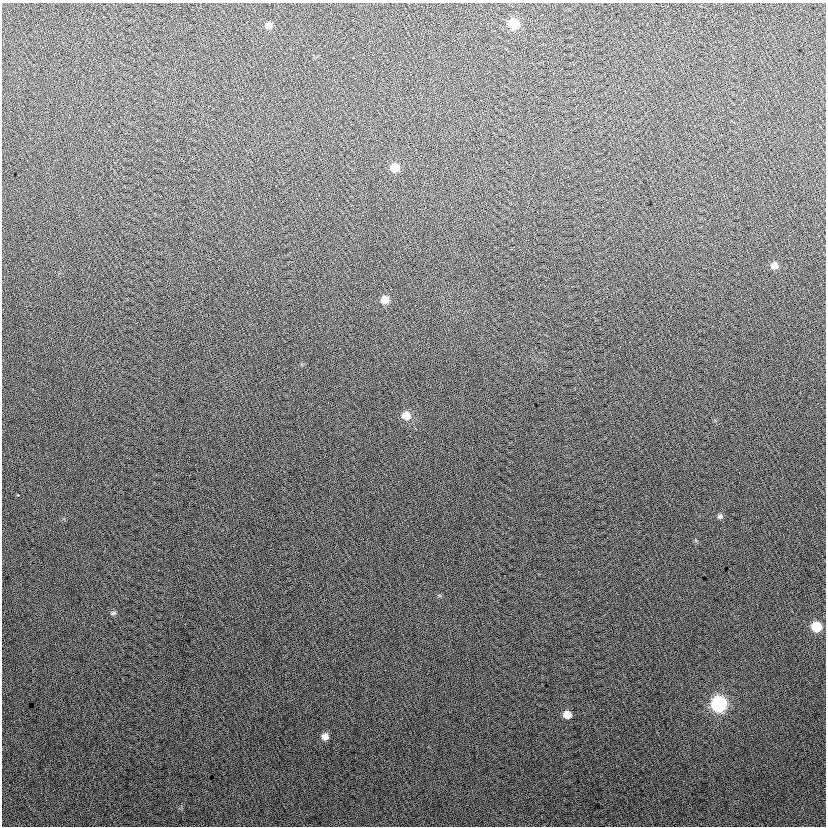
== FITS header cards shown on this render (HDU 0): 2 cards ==
NAXIS1  =                  824
NAXIS2  =                  824

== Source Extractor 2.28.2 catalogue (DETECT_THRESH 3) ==
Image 824 x 824 px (HDU 0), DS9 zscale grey, 1 PNG px = 1 image px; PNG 828 x 828 px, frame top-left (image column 1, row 824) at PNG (2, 3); no overlay
Background 22.3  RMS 14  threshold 42.2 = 3 sigma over >= 5 px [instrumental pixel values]
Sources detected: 12; all 12 listed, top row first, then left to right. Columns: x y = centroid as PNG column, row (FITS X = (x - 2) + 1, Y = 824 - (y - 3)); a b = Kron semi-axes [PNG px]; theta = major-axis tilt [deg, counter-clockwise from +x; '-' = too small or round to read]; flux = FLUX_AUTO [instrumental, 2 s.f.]
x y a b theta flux
513 24 9 8 - 29000
269 25 8 7 - 5700
395 167 8 8 - 12000
774 266 7 7 - 5900
385 300 8 7 - 9400
406 415 9 8 - 11000
720 516 7 7 - 2500
113 613 8 5 2 1800
816 627 8 8 - 25000
719 704 9 8 - 130000
567 715 7 7 - 8900
325 736 8 7 - 5700